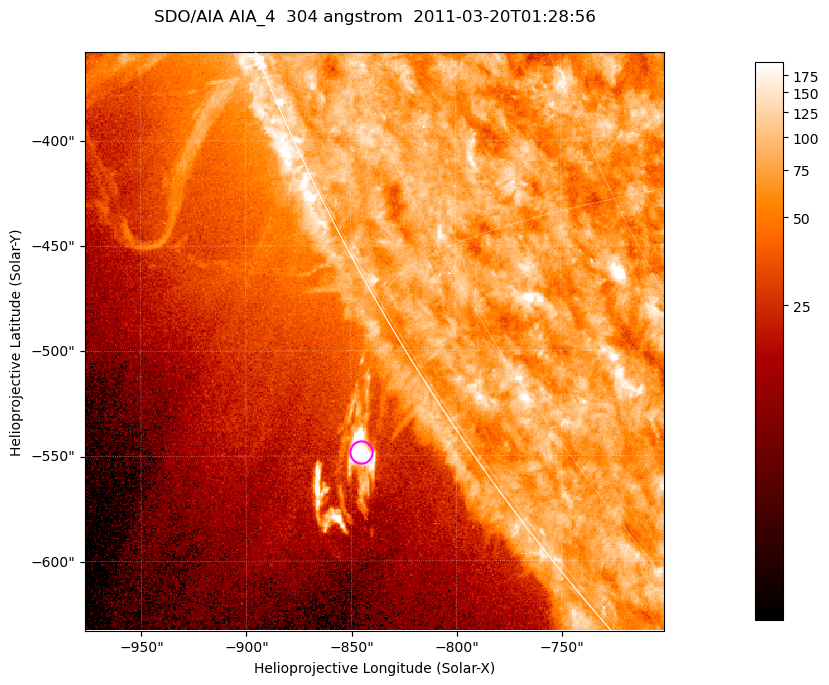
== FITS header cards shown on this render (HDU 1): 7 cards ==
TELESCOP= 'SDO/AIA '           / For AIA: SDO/AIA
INSTRUME= 'AIA_4   '           / For AIA: AIA_ATA1, AIA_ATA2, AIA_ATA3 or AIA_AT
WAVELNTH=                  304 / [angstrom] Wavelength
WAVEUNIT= 'angstrom'           / Wavelength unit: angstrom
DATE-OBS= '2011-03-20T01:28:56.123' / [ISO] Date when observation started; ISO 8
CTYPE1  = 'HPLN-TAN'           / CTYPE1; Typically HPLN
CTYPE2  = 'HPLT-TAN'           / CTYPE2; Typically HPLT

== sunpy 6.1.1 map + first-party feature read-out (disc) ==
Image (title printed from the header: SDO/AIA AIA_4  304 angstrom  2011-03-20T01:28:56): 459 x 459 px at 0.6 arcsec/px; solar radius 964 arcsec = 1606 px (partial field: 1.1% of the solar disc is inside the frame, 44% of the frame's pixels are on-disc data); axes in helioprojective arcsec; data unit not stated in the header (colour bar unlabelled)
Orientation: roll -0.132 deg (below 1 deg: not rotated)
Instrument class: DISC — disc imager (sunpy class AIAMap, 304 A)
Bright regions (active regions / flare kernels): reference = the on-disc median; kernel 5 px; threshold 5 sigma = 99.6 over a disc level ~75.7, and >= 1.15x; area >= 210 px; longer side >= 6 px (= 3.6 arcsec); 0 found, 0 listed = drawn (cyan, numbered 1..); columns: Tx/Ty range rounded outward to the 2 arcsec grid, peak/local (2 s.f.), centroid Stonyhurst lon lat
Off-limb structures (1.02-1.3 R_sun): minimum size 105 px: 7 found; the strongest spans PA ~120..125 deg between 1.03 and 1.06 R_sun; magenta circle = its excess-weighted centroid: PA ~125 deg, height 1.05 R_sun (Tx ~-846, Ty ~-548 arcsec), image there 7.1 x the reference